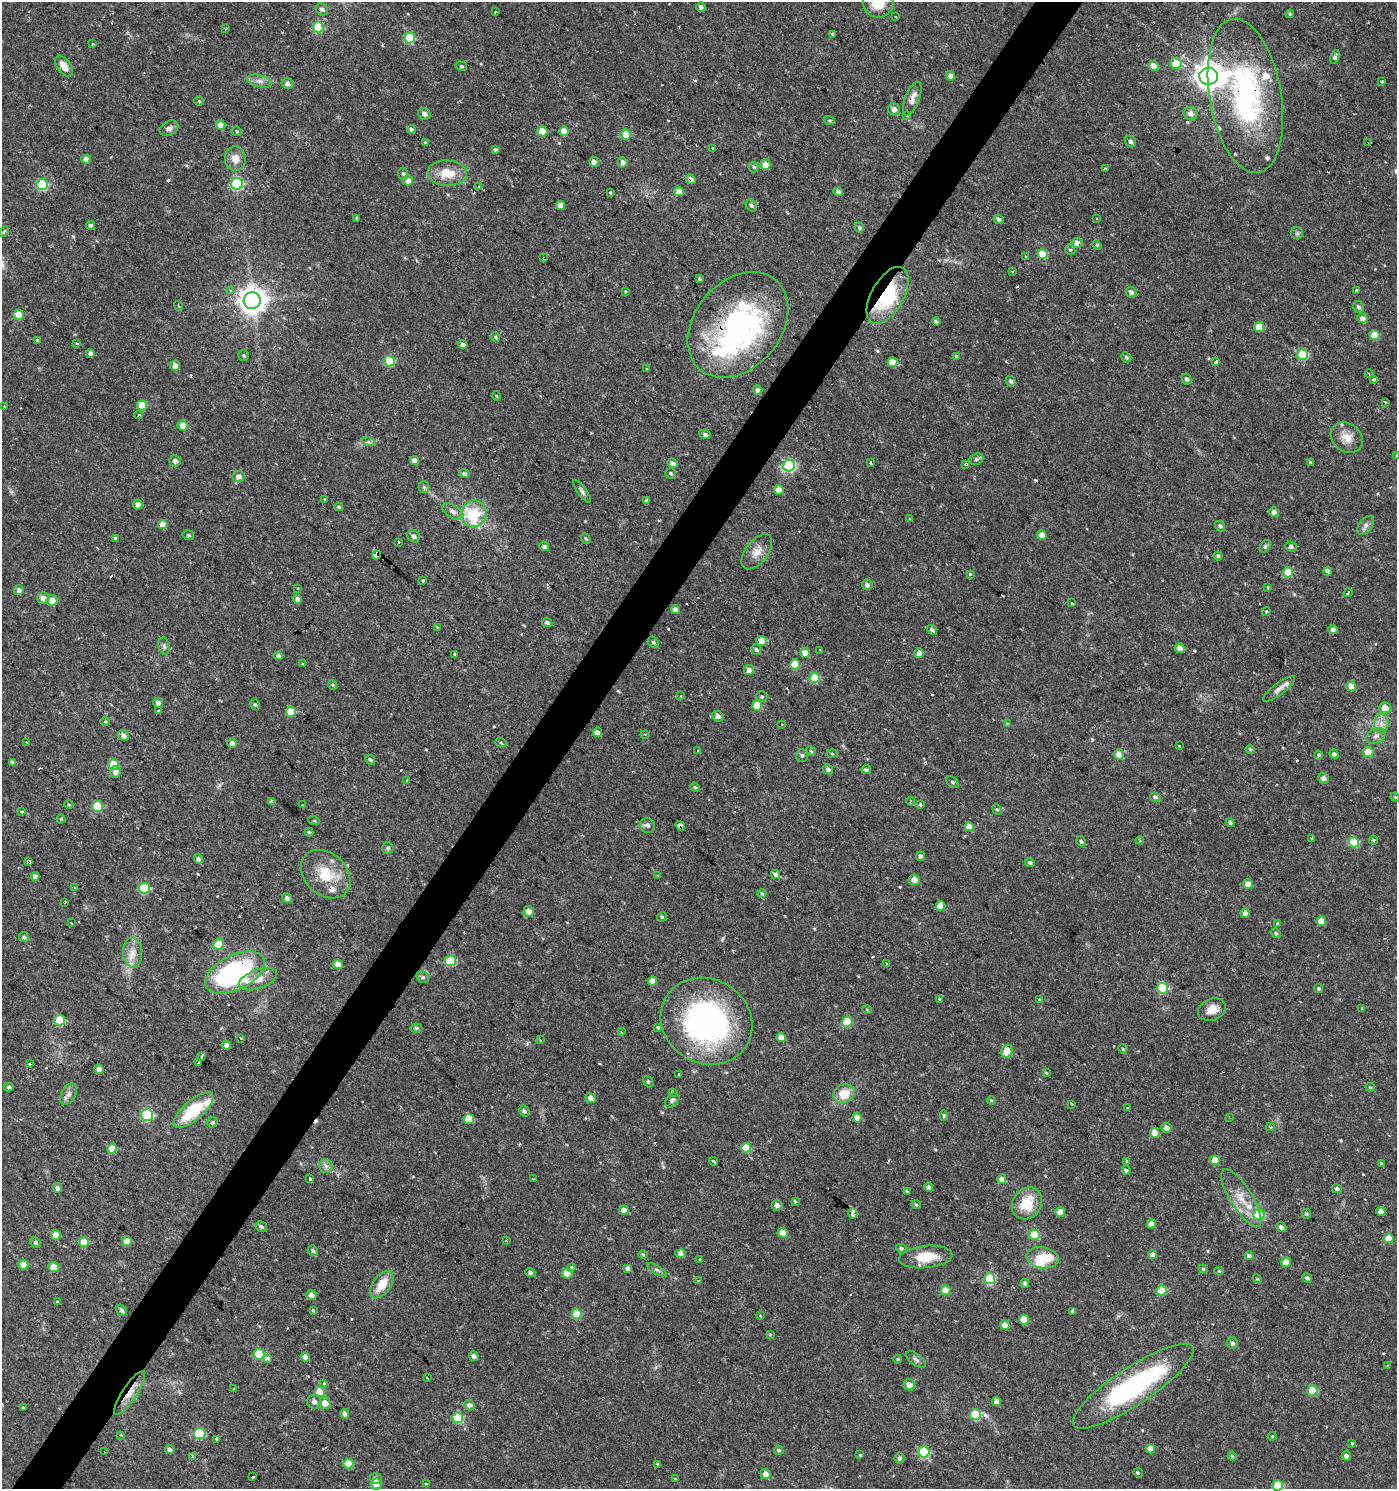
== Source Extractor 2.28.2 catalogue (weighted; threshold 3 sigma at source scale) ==
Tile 7 of 4 x 4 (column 3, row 2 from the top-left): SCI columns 2965-4359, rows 2980-4466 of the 5999 x 5954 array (HDU 1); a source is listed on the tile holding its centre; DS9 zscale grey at full resolution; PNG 1399 x 1491 px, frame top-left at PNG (2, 2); each listed source drawn as its Kron ellipse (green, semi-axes under 4 px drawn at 4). Shown black and unused: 4% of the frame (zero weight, under 2 of 3 exposures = <1% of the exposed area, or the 3 px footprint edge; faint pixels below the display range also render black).
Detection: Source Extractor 2.28.2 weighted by HDU 2 'WHT'; one run over the whole footprint, this tile lists its part. Background 0.0337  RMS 0.0035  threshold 0.0159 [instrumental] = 3 sigma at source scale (4.5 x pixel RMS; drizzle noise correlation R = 1.50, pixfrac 1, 0.0396/0.0396 arcsec/px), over >= 5 px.
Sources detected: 524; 2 inside a brighter object's white glare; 50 cosmic-ray / hot-pixel residue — neither listed nor drawn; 15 inside a brighter listed object's ellipse — not listed separately; the other 457 listed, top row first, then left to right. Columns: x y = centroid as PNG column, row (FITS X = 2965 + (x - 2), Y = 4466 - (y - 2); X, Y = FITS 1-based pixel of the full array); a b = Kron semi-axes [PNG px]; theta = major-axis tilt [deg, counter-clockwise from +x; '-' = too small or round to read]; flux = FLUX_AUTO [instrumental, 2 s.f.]
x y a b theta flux
878 3 15 14 - 7.4
701 7 5 4 - 0.88
322 9 6 6 - 1
495 12 3 3 - 0.83
1290 14 4 4 - 0.43
896 16 3 3 - 0.43
318 27 5 5 - 18
226 28 4 3 - 0.34
832 34 3 3 - 1.9
410 38 5 5 - 19
93 44 3 3 - 1.1
1335 57 7 4 68 0.91
1176 63 5 5 - 5.5
64 66 12 6 -55 3.4
461 66 6 4 -15 0.54
1153 66 5 4 - 2.7
950 76 5 4 - 1.8
1209 76 9 8 - 430
260 81 13 6 -13 1.8
1381 82 3 3 - 0.61
287 83 6 5 - 1.1
1245 96 78 36 -80 70
912 99 18 7 68 2.7
199 101 4 4 - 0.36
894 109 6 5 - 1.9
424 114 6 5 - 1.3
1191 114 7 6 - 1.7
907 116 3 3 - 0.96
829 120 5 3 - 0.42
221 125 5 4 - 4.7
169 128 10 7 30 1.4
411 129 4 4 - 0.65
237 131 5 4 - 0.43
542 131 5 5 - 5.4
564 131 5 4 - 4.2
626 134 5 5 - 5.8
1131 141 6 5 - 0.93
425 143 3 3 - 1.6
1367 143 4 3 - 1
496 149 4 3 - 2.3
713 149 3 3 - 0.98
86 159 4 4 - 2.1
235 159 12 10 -86 3.3
594 162 5 4 - 1.7
623 162 5 4 - 1.8
765 165 5 5 - 3.8
754 167 5 5 - 0.66
1105 169 3 3 - 4.8
447 173 20 12 -4 7.2
403 174 6 5 - 0.65
691 179 5 4 - 1.5
408 180 5 5 - 3
237 184 6 6 - 38
42 185 5 5 - 22
479 187 3 3 - 1.1
679 191 5 4 - 3.3
838 192 5 4 - 1.6
610 193 3 3 - 1.1
561 205 4 4 - 2.6
751 205 6 5 - 0.64
356 218 3 3 - 0.82
1097 218 3 2 - 0.27
999 219 5 4 - 0.78
90 225 4 4 - 0.68
859 227 5 4 - 0.65
4 231 6 3 65 0.56
1297 233 6 6 - 0.71
1077 243 5 5 - 2.5
1097 245 5 4 - 0.41
1070 250 5 4 - 0.51
1043 254 5 5 - 7.8
1026 257 3 3 - 0.98
544 258 3 3 - 2.4
1012 272 3 3 - 0.68
699 279 4 3 - 0.45
230 291 4 3 - 0.46
626 291 3 3 - 0.84
1357 291 3 3 - 7.8
1131 292 5 5 - 1.3
887 296 31 16 60 26
252 301 8 8 - 420
178 306 5 3 - 0.36
1358 307 6 5 - 0.83
18 315 5 5 - 7
1362 318 5 4 - 1.6
936 321 4 3 - 0.68
738 325 59 43 49 79
1259 327 5 5 - 4.3
1375 335 5 4 - 5.7
495 337 5 4 - 0.46
38 341 3 3 - 2.3
77 343 3 3 - 0.67
463 345 5 4 - 1.2
90 353 4 4 - 1.5
243 355 5 5 - 0.58
1302 355 5 5 - 19
956 357 4 3 - 1.7
1126 357 5 4 - 0.67
390 361 5 5 - 15
893 362 5 4 - 5.6
1216 362 3 3 - 2.7
175 366 5 4 - 2.4
646 369 3 2 - 0.36
1369 374 4 2 - 0.76
1187 379 6 4 -64 0.9
1374 380 4 3 - 2
1011 381 5 4 - 0.76
758 390 4 4 - 1.2
496 396 5 3 - 0.27
1385 402 3 3 - 0.49
142 405 5 5 - 8.9
4 406 3 3 - 0.27
139 415 4 3 - 0.47
183 426 5 5 - 4.9
705 434 6 4 -26 0.88
1347 438 17 14 -37 4.5
369 442 7 4 -17 0.67
1396 455 3 3 - 1
976 459 7 5 21 0.81
175 461 5 5 - 1
414 461 4 4 - 2.5
1310 462 4 3 - 0.87
673 463 5 4 - 1.3
871 463 3 3 - 1.4
966 464 4 3 - 1.7
789 466 6 6 - 49
670 473 5 5 - 0.61
464 474 5 4 - 0.83
239 477 6 5 - 1.8
424 487 5 5 - 0.58
779 490 5 4 - 3.1
582 491 14 4 -53 1.1
325 499 3 3 - 2.1
646 501 3 3 - 1.5
138 505 5 5 - 1.6
339 507 4 3 - 0.47
453 511 12 6 -31 1.6
1274 512 5 5 - 1.4
474 514 13 12 - 17
910 518 3 3 - 1.7
163 525 5 4 - 3.6
1220 526 6 4 -52 0.97
1366 526 11 6 55 1.4
188 535 6 4 -14 0.58
1042 535 5 4 - 2.4
414 536 6 6 - 1.1
115 538 3 3 - 1.9
586 539 5 4 - 0.5
399 542 3 2 - 0.42
544 546 5 4 - 0.89
1265 546 7 4 56 0.66
1291 547 6 5 - 1
757 552 20 11 52 3.9
376 555 4 4 - 290
1218 556 4 4 - 0.51
1288 572 5 5 - 9.2
1328 572 4 3 - 8.7
970 574 3 3 - 1.8
423 580 4 3 - 0.33
867 585 5 5 - 0.97
1268 587 4 3 - 0.34
298 588 3 3 - 0.74
19 590 5 5 - 1.3
1348 593 4 3 - 1.2
43 598 6 6 - 1.9
297 599 4 4 - 1.5
52 600 5 5 - 3.7
1072 603 3 3 - 0.73
675 610 4 4 - 1.7
1266 612 4 3 - 0.56
547 622 5 4 - 0.8
438 627 3 3 - 1.1
1333 629 5 4 - 1.1
932 630 5 4 - 1
761 641 5 5 - 2.9
654 642 6 4 -54 0.59
164 646 9 5 -79 0.88
1180 648 5 4 - 2.2
756 650 5 4 - 0.67
820 650 3 3 - 0.71
805 653 5 5 - 2.4
919 653 5 4 - 2.1
455 654 3 3 - 3
279 656 4 4 - 1.6
302 664 3 3 - 1
795 664 5 5 - 7.7
749 670 5 5 - 1.7
814 678 5 5 - 14
333 685 5 3 - 0.34
1351 686 5 5 - 3.2
1279 689 19 6 38 1.9
681 696 4 3 - 0.45
762 697 6 5 - 0.58
158 703 5 4 - 1.5
255 705 6 4 -61 0.53
757 706 5 5 - 9.4
1385 708 6 5 - 3.5
158 711 3 3 - 13
291 712 5 5 - 9.2
718 716 6 5 - 1.5
105 721 5 3 - 0.33
781 724 3 3 - 0.57
1007 724 3 3 - 2.1
1381 724 10 7 -89 2.2
597 732 5 4 - 2.3
123 735 6 5 - 1.3
645 735 4 3 - 0.4
1376 736 10 7 28 1.6
27 742 3 2 - 0.34
232 743 5 4 - 1.5
501 743 5 3 - 0.36
1179 746 3 2 - 0.47
1250 749 4 4 - 0.43
698 750 2 2 - 0.24
811 751 5 4 - 0.42
1368 752 5 5 - 4.8
832 754 5 3 - 0.37
1334 754 5 4 - 0.95
802 755 6 6 - 0.74
1119 755 5 5 - 3.6
1318 755 4 3 - 1.5
370 760 5 3 - 0.54
13 763 4 4 - 0.82
114 764 5 5 - 9.8
828 769 5 4 - 0.9
866 770 4 4 - 0.62
116 772 5 5 - 1.8
1323 778 5 5 - 1.4
407 780 3 3 - 0.83
953 782 7 5 -43 0.59
695 787 5 4 - 0.47
1155 797 5 4 - 0.82
1395 797 5 4 - 0.36
911 801 4 2 - 0.31
272 802 4 4 - 1.1
69 805 5 3 - 0.33
303 805 4 2 - 0.26
920 805 4 3 - 0.88
97 806 5 5 - 12
997 809 5 4 - 0.51
22 812 3 3 - 1.4
61 819 4 4 - 0.38
314 821 5 3 - 0.35
1230 823 4 4 - 0.68
647 825 7 7 - 1.2
680 826 5 4 - 12
969 827 4 4 - 3.6
309 832 4 4 - 0.52
1311 838 4 3 - 0.41
1140 840 4 4 - 0.41
1373 840 4 4 - 0.35
1081 841 5 4 - 0.52
1354 842 5 5 - 15
388 848 6 5 - 0.69
920 856 5 4 - 0.79
198 859 5 4 - 0.89
29 862 3 3 - 4.6
1030 863 5 4 - 0.74
326 874 27 21 -43 11
776 874 5 3 - 3.4
658 875 3 3 - 0.49
35 876 4 4 - 1.5
914 880 5 5 - 2.5
1248 884 5 5 - 2.8
75 888 4 3 - 0.74
144 888 5 5 - 23
762 894 5 4 - 0.46
287 898 5 4 - 1.6
64 902 3 2 - 0.59
941 906 5 4 - 4.8
529 911 5 5 - 2.5
1245 913 4 4 - 1.6
662 917 5 4 - 0.46
1321 921 5 4 - 4.3
71 923 3 2 - 0.72
1278 923 3 3 - 1.7
1276 933 5 4 - 0.45
24 937 5 5 - 0.66
219 944 5 5 - 13
133 953 15 9 -86 3.7
451 961 5 5 - 22
887 963 4 3 - 1.4
338 964 5 4 - 3.1
235 972 32 17 26 64
423 977 6 5 - 0.79
258 979 20 9 20 4.2
652 981 4 4 - 2.7
1163 988 5 5 - 18
1319 988 4 4 - 0.54
939 999 3 3 - 0.92
1040 999 3 3 - 0.66
1362 1008 3 3 - 1.3
867 1010 5 3 - 0.27
1212 1010 14 10 25 3.9
60 1020 5 5 - 19
706 1021 47 42 -32 86
847 1022 5 5 - 13
416 1028 6 4 -5 0.67
658 1028 4 3 - 5.4
621 1032 3 3 - 0.5
241 1038 3 3 - 1.1
781 1038 4 4 - 2.9
540 1040 3 3 - 0.38
226 1045 5 4 - 1.5
1123 1049 4 3 - 0.32
1007 1051 6 5 - 4
202 1057 4 3 - 2.7
198 1063 4 3 - 1.7
30 1064 3 3 - 0.87
99 1069 5 4 - 2
1046 1073 4 3 - 0.31
678 1074 3 2 - 0.51
648 1082 6 4 -51 0.64
9 1087 5 4 - 0.68
1370 1087 5 4 - 0.39
672 1092 4 3 - 0.58
68 1094 11 7 61 1.6
844 1094 11 9 27 6.8
591 1098 5 5 - 2.2
672 1100 8 6 46 0.83
991 1100 4 3 - 0.34
1072 1104 3 3 - 0.48
1127 1107 3 2 - 0.39
193 1110 25 10 40 16
524 1111 6 5 - 0.91
147 1115 6 6 - 32
944 1115 5 4 - 0.49
857 1117 5 4 - 2.3
1230 1117 4 2 - 0.33
469 1119 5 5 - 7.2
212 1122 5 5 - 0.52
1270 1127 4 3 - 0.41
1166 1128 5 5 - 1.6
1155 1133 5 4 - 3.3
746 1148 5 5 - 7.9
112 1149 5 4 - 6.1
1215 1160 5 5 - 3.9
714 1161 4 3 - 3
1127 1161 4 4 - 0.36
1381 1164 3 3 - 1.2
326 1166 7 6 - 1.2
1126 1170 5 4 - 0.64
310 1179 3 3 - 2.2
533 1179 3 3 - 0.4
1002 1179 4 4 - 1.9
929 1187 4 4 - 0.99
57 1188 5 4 - 1.4
1337 1189 5 4 - 0.73
907 1191 3 3 - 0.33
1241 1198 33 11 -58 7.3
795 1201 3 3 - 2.2
1027 1203 17 14 56 9.3
777 1205 5 5 - 1.5
916 1205 5 4 - 0.43
624 1210 5 4 - 1.7
1381 1211 4 4 - 2
1060 1212 5 5 - 3.1
853 1213 5 4 - 6.6
1306 1214 5 4 - 0.39
1259 1215 5 5 - 18
1151 1224 5 4 - 2
261 1227 6 5 - 0.81
1281 1227 5 4 - 1.1
783 1233 5 5 - 3.3
56 1235 5 5 - 4
1035 1235 5 5 - 11
1389 1238 5 5 - 4.2
127 1241 5 5 - 5.3
506 1241 3 3 - 0.58
35 1242 6 4 -44 0.71
84 1242 5 5 - 7.7
901 1248 5 4 - 0.56
313 1251 5 4 - 0.61
643 1254 5 3 - 0.36
681 1254 5 4 - 1.3
1153 1255 4 4 - 1.9
1249 1256 4 4 - 0.79
926 1257 27 11 6 8.6
1043 1258 16 10 -11 6.7
700 1260 3 3 - 0.52
1286 1262 5 4 - 3.3
24 1264 5 4 - 3.9
54 1267 5 5 - 4.1
572 1267 3 3 - 2
628 1268 4 4 - 1.2
1203 1269 4 4 - 0.41
657 1270 11 3 -30 0.85
1219 1271 4 4 - 0.41
530 1273 5 4 - 0.86
567 1274 5 5 - 3
1307 1278 5 4 - 0.79
990 1279 5 5 - 17
1257 1279 5 4 - 0.36
698 1280 4 3 - 0.59
1025 1284 4 4 - 0.7
382 1285 15 9 55 6.5
946 1290 5 4 - 8.3
1162 1291 5 5 - 11
311 1295 5 5 - 1.7
57 1302 4 3 - 0.66
121 1310 6 5 - 0.89
313 1310 4 3 - 0.93
1072 1311 3 3 - 7.5
576 1314 5 5 - 10
760 1316 4 2 - 0.58
1024 1320 5 5 - 6
1005 1325 5 5 - 2.5
770 1334 3 3 - 0.36
1232 1343 6 5 - 0.9
259 1354 5 5 - 19
474 1356 5 4 - 0.95
305 1357 4 4 - 1.3
267 1358 4 3 - 7.5
898 1359 4 4 - 0.38
916 1359 11 5 -37 1
1387 1366 3 3 - 0.32
427 1378 3 2 - 0.37
324 1383 3 3 - 1.3
909 1385 6 5 - 2.4
1133 1386 71 18 33 59
234 1389 3 3 - 0.63
1312 1390 5 5 - 9.8
320 1392 5 5 - 6.4
130 1393 26 7 57 4.7
314 1402 7 7 - 1.4
997 1402 4 4 - 1.8
325 1403 6 5 - 3.8
469 1405 5 5 - 1.2
23 1408 4 3 - 1.4
345 1414 5 4 - 1.3
975 1415 5 5 - 16
458 1418 5 5 - 18
200 1434 5 5 - 20
121 1435 4 3 - 0.43
1272 1436 4 4 - 0.36
217 1439 3 3 - 3.5
1352 1443 3 3 - 2.2
170 1449 5 4 - 1
1151 1449 4 4 - 2.4
779 1450 5 4 - 0.59
105 1451 4 2 - 0.73
924 1452 5 5 - 28
860 1455 3 3 - 1.6
192 1456 3 3 - 0.49
1232 1456 4 4 - 0.54
1346 1456 4 4 - 1.4
899 1458 5 5 - 0.96
348 1464 5 5 - 5.9
657 1464 3 3 - 1
1138 1473 5 3 - 5.4
766 1474 5 5 - 2.2
253 1477 3 2 - 0.44
376 1479 6 5 - 1.3
675 1479 4 4 - 0.27
376 1484 5 5 - 2.8
426 1484 3 3 - 0.41
1278 1485 5 5 - 12
Overlapping masked pixels (flux is a lower limit): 26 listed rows (the first 20) at x y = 1209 76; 1245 96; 912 99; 1367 143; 691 179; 1077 243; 544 258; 887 296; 738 325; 893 362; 966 464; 376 555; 597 732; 680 826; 29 862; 64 902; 529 911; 235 972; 1230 1117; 853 1213
Isophote crosses this tile's border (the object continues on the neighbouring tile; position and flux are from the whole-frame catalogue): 3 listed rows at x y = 878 3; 1396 455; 1278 1485